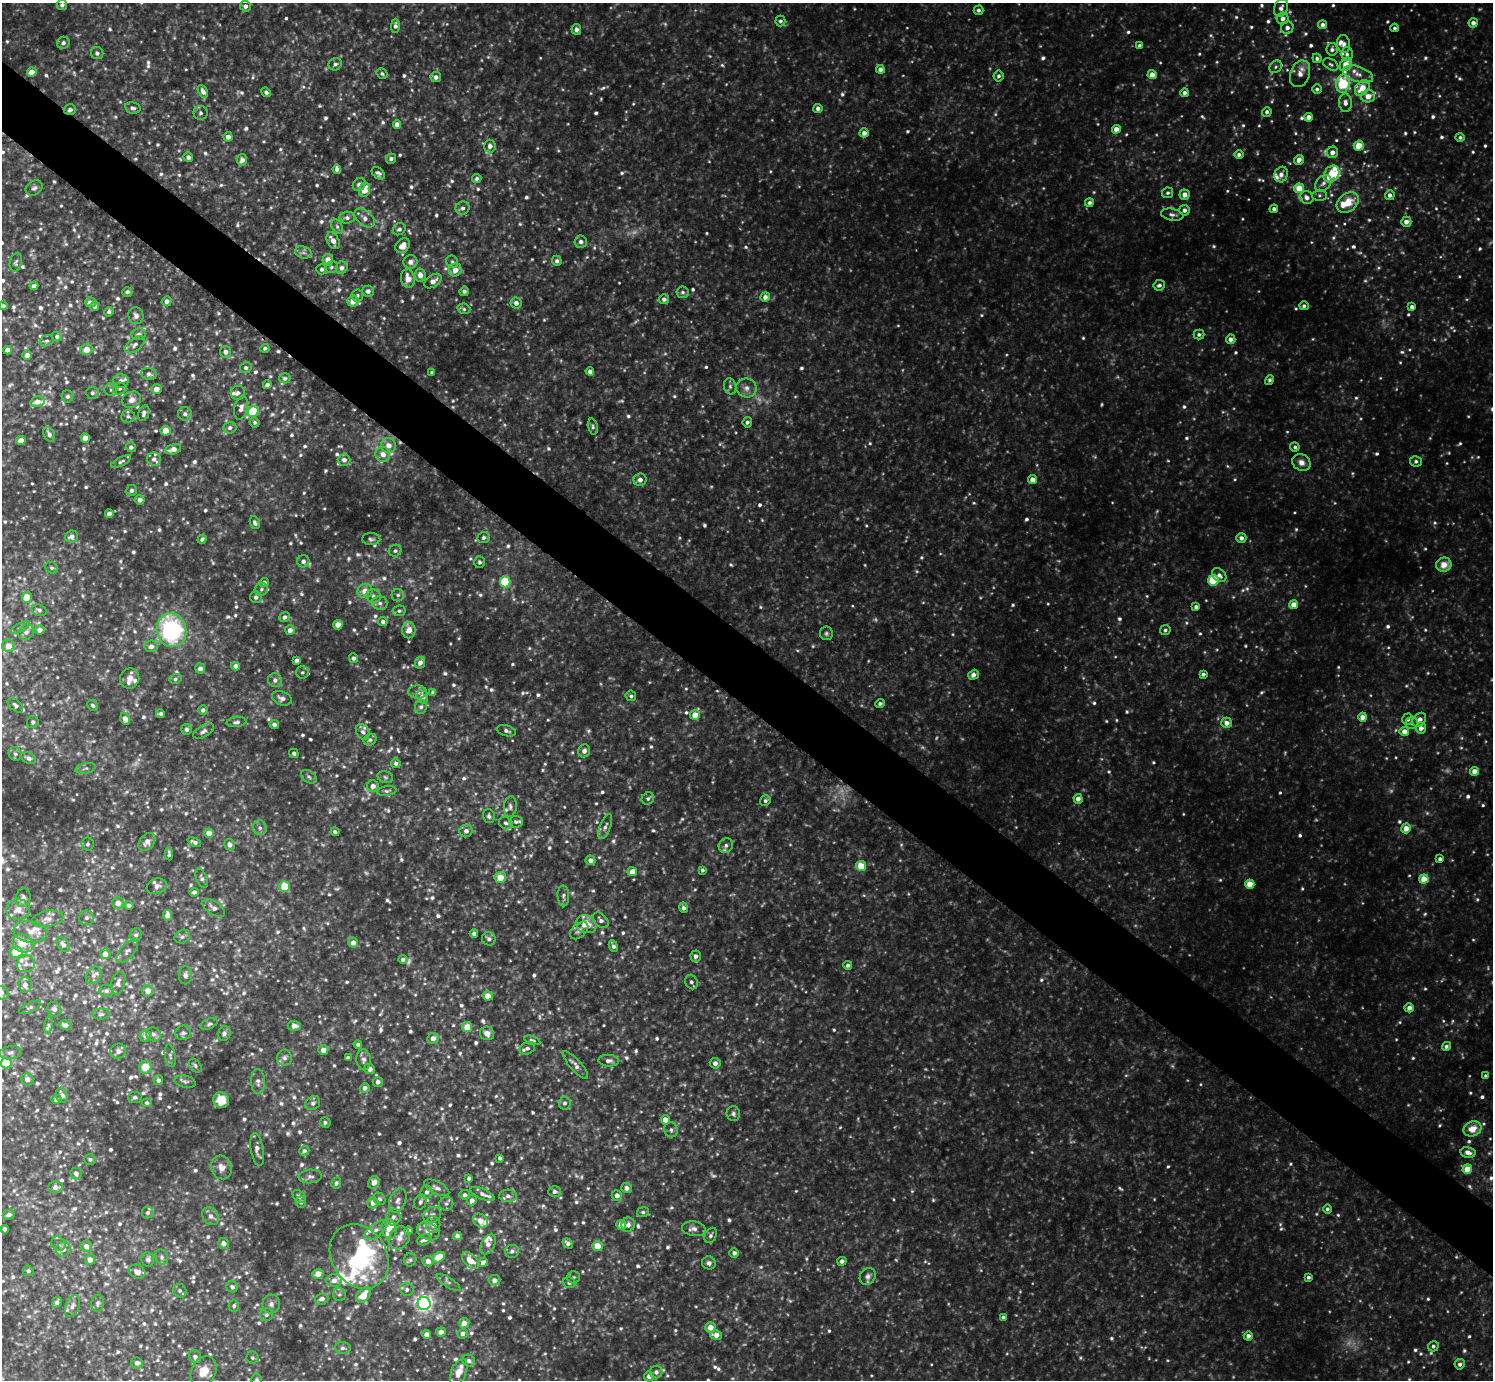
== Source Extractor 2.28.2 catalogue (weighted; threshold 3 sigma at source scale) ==
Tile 11 of 4 x 4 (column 3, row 3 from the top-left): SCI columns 2987-4477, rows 1683-3060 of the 5969 x 5973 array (HDU 1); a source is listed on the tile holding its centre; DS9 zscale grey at full resolution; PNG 1495 x 1382 px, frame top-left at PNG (2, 3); each listed source drawn as its Kron ellipse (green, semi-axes under 4 px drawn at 4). Shown black and unused: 5% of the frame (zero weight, under 3 of 5 exposures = <1% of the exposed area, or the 3 px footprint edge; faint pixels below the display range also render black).
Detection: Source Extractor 2.28.2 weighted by HDU 2 'WHT'; one run over the whole footprint, this tile lists its part. Background 0.0851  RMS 0.012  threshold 0.052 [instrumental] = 3 sigma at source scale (4.5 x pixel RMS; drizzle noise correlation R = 1.50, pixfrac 1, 0.05/0.05 arcsec/px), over >= 5 px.
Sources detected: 1342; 69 too faint to see at this stretch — neither listed nor drawn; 66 inside a brighter listed object's ellipse — not listed separately; of the other 1207, all 500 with FLUX_AUTO >= 2.55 (the completeness limit of this list) listed and drawn (707 fainter detections not listed), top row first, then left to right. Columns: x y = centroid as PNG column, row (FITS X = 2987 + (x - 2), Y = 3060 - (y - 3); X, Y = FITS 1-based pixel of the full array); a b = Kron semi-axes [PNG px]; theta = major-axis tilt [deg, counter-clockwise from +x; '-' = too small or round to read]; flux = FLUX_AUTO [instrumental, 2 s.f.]
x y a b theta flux
62 5 5 5 - 3.6
245 6 5 5 - 4.4
1281 8 9 6 65 5.4
979 10 5 4 - 3.2
1283 18 6 5 - 6.1
780 21 5 5 - 2.6
1473 23 4 4 - 5.3
1323 25 4 4 - 4.6
395 26 7 4 88 4.2
1287 28 6 6 - 4.5
1395 28 4 3 - 2.7
576 29 5 5 - 4.9
63 43 6 6 - 4.1
1344 44 9 6 -83 4.9
1140 46 4 4 - 5.5
1332 49 6 5 - 4.1
97 53 6 6 - 3.5
1347 54 6 6 - 3.5
1317 58 5 4 - 3.3
335 64 7 6 - 3.3
1331 64 8 5 -31 2.8
1346 64 7 5 54 20
1276 67 7 5 46 2.7
880 69 4 4 - 5
32 72 5 4 - 13
382 74 6 5 - 2.6
1300 74 14 9 69 9.6
1358 74 15 7 -19 9.4
1152 75 4 4 - 11
999 76 5 5 - 2.7
436 77 5 5 - 4.2
1343 84 9 6 79 78
1362 88 9 6 53 21
1317 89 5 4 - 2.9
203 91 7 4 -61 5.4
266 92 5 4 - 3.4
1184 93 4 4 - 4.3
1368 96 7 6 - 13
1345 103 9 6 -89 6.3
133 108 8 5 -12 3.4
818 108 4 4 - 4
70 110 6 5 - 3.3
1267 112 5 4 - 3.6
201 113 7 7 - 3.3
1309 117 4 4 - 7.5
397 124 4 4 - 7.7
1116 129 4 4 - 8.4
864 133 4 4 - 5.7
228 137 5 4 - 6.2
1460 137 5 4 - 2.7
490 146 6 6 - 5.8
1359 146 5 5 - 24
1332 152 6 5 - 8.3
1239 154 5 4 - 3.7
188 157 5 4 - 3.9
391 159 5 5 - 3.4
242 160 6 5 - 6.2
1299 160 5 4 - 8.2
337 169 4 4 - 4
378 173 7 5 -42 3.4
1331 174 9 7 54 42
1281 175 8 6 67 6.2
477 178 5 4 - 3
1323 183 9 7 47 4.8
359 184 7 6 - 5.2
34 188 9 7 32 3.6
1299 188 5 5 - 26
364 190 7 5 71 17
1168 193 5 5 - 2.8
1185 195 5 5 - 9
1319 195 7 5 2 2.8
1390 195 5 4 - 4.6
1307 197 7 6 - 6.3
1089 202 4 4 - 2.8
1348 202 12 9 40 22
462 208 7 6 - 4.1
1274 209 4 4 - 3.4
1184 210 5 5 - 4.5
1172 215 11 6 -11 4.1
347 218 7 6 - 4.2
365 218 12 7 -40 7
1406 222 5 5 - 7.1
337 227 7 5 -62 2.6
399 229 7 5 36 3.3
333 241 9 5 -61 7.7
581 242 6 6 - 4.9
403 246 8 6 46 12
303 252 8 6 -17 4
328 260 6 5 - 9.2
557 261 5 4 - 3.3
16 262 9 6 77 3
410 262 7 6 - 6.3
452 262 6 5 - 2.7
331 267 7 5 35 2.8
342 268 6 5 - 5.3
322 269 5 5 - 3
455 270 7 6 - 10
420 275 6 5 - 7.9
408 279 9 6 -80 13
433 281 9 6 33 6.8
1159 285 6 5 - 3.4
34 286 4 4 - 4.2
368 291 6 5 - 4.9
464 291 5 4 - 3.1
127 292 5 4 - 3.3
683 292 6 6 - 3
357 295 6 6 - 2.6
765 297 5 4 - 5.3
664 299 5 5 - 3.8
167 301 5 5 - 5.3
353 301 5 5 - 12
90 302 5 5 - 4.6
516 303 5 5 - 5.7
3 306 4 3 - 2.9
95 306 4 4 - 3.6
1304 306 5 4 - 2.6
1412 307 4 4 - 4.9
464 309 6 5 - 2.9
109 312 5 4 - 3.1
136 316 8 7 - 4.9
139 334 7 6 - 4.2
1199 334 5 5 - 2.8
57 336 5 5 - 3.2
1231 339 5 5 - 5.3
46 341 7 5 16 2.7
135 345 11 6 37 4.4
265 348 4 4 - 2.6
86 349 6 5 - 9.9
8 350 4 4 - 8.4
225 352 5 5 - 5.1
27 355 5 5 - 5.8
246 368 6 5 - 3.1
590 371 4 4 - 5.2
432 372 4 3 - 3.2
149 374 8 6 -15 3.5
285 378 5 5 - 3.4
1269 380 5 4 - 2.7
121 381 8 7 - 5.2
267 385 4 4 - 3.9
730 386 8 6 -75 3.3
746 388 10 9 - 7.4
120 389 7 6 - 2.6
156 389 5 5 - 8.8
111 390 6 6 - 2.7
92 393 6 6 - 3
238 393 7 7 - 3.7
67 396 6 6 - 3.6
132 400 9 8 - 6.5
37 402 7 5 13 8.4
241 408 12 7 78 5.8
253 411 5 5 - 47
144 413 8 5 70 4
185 414 7 6 - 4.3
128 416 7 6 - 2.7
255 422 5 5 - 2.6
747 422 5 5 - 3
593 427 8 5 -76 2.6
230 428 6 5 - 3.9
165 431 5 4 - 19
49 434 8 5 -63 4.5
85 438 4 4 - 10
21 441 5 4 - 12
388 446 7 7 - 8.6
131 447 5 5 - 3.5
1295 447 5 4 - 2.6
173 449 8 5 13 8.1
383 454 7 7 - 8.4
154 459 7 6 - 4.2
344 460 6 6 - 5.1
1416 461 6 5 - 3.1
121 462 11 4 26 3
1301 462 9 8 - 7.3
640 480 6 6 - 6.4
1032 480 4 4 - 9.8
131 490 5 5 - 3.2
140 500 5 4 - 5.1
109 514 4 4 - 6.1
255 523 6 5 - 3.1
71 536 6 6 - 5.2
484 537 6 5 - 3.1
1241 538 5 5 - 4.4
202 539 5 4 - 2.6
371 539 9 6 -2 3.1
395 551 6 6 - 2.9
303 561 6 6 - 4.5
480 562 6 5 - 2.8
1444 565 7 7 - 13
52 568 7 5 -29 2.6
1219 575 8 6 -42 4.7
1213 580 5 5 - 74
264 582 5 4 - 3.4
505 582 5 5 - 55
261 589 7 6 - 3.1
365 591 7 7 - 11
398 595 6 6 - 2.9
373 596 7 6 - 3.6
27 597 5 5 - 16
256 597 6 5 - 3.5
380 603 8 7 - 4.5
1294 605 4 4 - 14
1196 607 4 3 - 3.3
39 610 8 5 -18 3.1
399 611 6 5 - 2.6
285 617 5 4 - 3.8
383 621 5 4 - 3.3
338 625 5 4 - 13
20 628 11 4 28 2.6
40 630 5 4 - 6.2
171 630 17 14 -75 150
290 630 5 5 - 5.8
409 630 8 6 89 11
1165 630 5 5 - 2.7
26 632 8 7 - 4.8
826 633 7 6 - 2.8
8 646 6 6 - 11
151 646 6 5 - 5.8
353 658 5 4 - 3.3
297 660 4 4 - 3.9
420 663 6 5 - 5.3
236 666 4 4 - 6.3
200 668 5 5 - 5.5
302 672 6 6 - 2.9
1203 674 4 3 - 3.2
973 675 5 4 - 5
130 678 10 9 - 8.7
175 679 6 5 - 2.7
275 680 7 7 - 4.3
418 692 9 6 -5 3.7
433 692 4 4 - 4.1
631 696 5 5 - 2.8
422 697 7 5 -70 7.8
282 698 10 6 -22 5.3
880 703 5 4 - 3
15 705 9 5 -41 3.7
93 705 6 5 - 2.7
421 707 7 6 - 3.4
203 710 4 4 - 3
160 714 4 3 - 2.8
695 715 5 5 - 15
1363 717 4 4 - 9.9
125 719 6 5 - 6.7
1408 719 5 5 - 4.1
1419 720 8 6 45 7.5
33 722 6 5 - 2.9
236 722 10 5 7 3.4
1227 723 5 5 - 7.5
1412 723 6 5 - 2.9
274 724 5 4 - 3.8
1421 728 5 5 - 7.4
187 729 5 5 - 3.3
204 731 11 5 30 4.2
506 731 10 5 -16 3.5
363 732 8 6 -60 3.5
1404 732 4 4 - 11
370 740 6 5 - 2.9
584 751 6 6 - 6
294 753 5 4 - 2.9
15 754 7 6 - 3.2
28 758 8 5 -27 4.2
396 763 5 4 - 3.4
86 768 10 5 13 3.1
1474 771 4 4 - 10
309 777 9 5 -35 3
385 777 8 5 -17 2.7
373 786 6 5 - 6.3
387 791 9 5 9 2.9
648 798 6 5 - 2.8
1078 799 5 4 - 6.1
765 801 5 5 - 2.9
510 806 10 6 84 3.7
489 816 7 5 -77 3
516 822 6 6 - 2.9
506 823 7 5 -33 3.2
605 826 13 5 69 4.7
260 828 7 6 - 3.6
1406 828 5 5 - 12
466 831 6 6 - 5.3
335 832 4 4 - 3.2
209 833 5 4 - 11
147 842 10 7 50 8.2
194 842 7 4 -25 3.3
88 844 6 6 - 2.7
230 845 5 5 - 5.8
726 845 7 6 - 4.7
169 854 6 3 -87 2.6
1440 859 4 4 - 3.5
590 860 5 4 - 5.4
861 866 5 5 - 28
702 870 4 4 - 2.7
632 872 5 4 - 11
202 878 10 5 -69 3.1
500 878 5 5 - 17
1424 879 4 4 - 24
1250 884 4 4 - 21
157 886 10 7 19 5.2
284 887 5 5 - 28
194 892 4 4 - 3.8
563 896 10 6 -87 3.5
23 898 9 7 75 4.9
118 903 6 6 - 8.9
129 905 5 4 - 3.8
214 908 12 6 -34 6.1
684 908 5 4 - 3.5
18 910 12 10 7 12
167 915 5 4 - 9.5
87 918 7 7 - 3.9
48 919 16 8 9 7.5
601 920 9 6 -47 4.3
586 924 10 8 -24 21
579 930 11 6 42 4.9
30 932 17 10 -8 13
474 933 4 4 - 4.2
136 935 7 6 - 3.1
182 937 8 6 26 3.5
489 939 7 6 - 4.2
23 943 11 8 -29 26
353 943 5 5 - 7.1
63 944 8 5 -54 4.5
613 946 6 4 -65 3.5
127 951 14 7 49 4.6
16 952 6 5 - 36
105 954 5 5 - 9.2
696 956 5 5 - 4.1
403 959 5 4 - 3.2
26 964 9 8 - 5.8
848 965 4 4 - 3.3
94 975 9 7 55 4.4
185 975 9 6 -89 4.6
691 982 7 6 - 3.3
118 983 11 6 77 5.9
25 985 8 7 - 5.5
106 991 7 6 - 3.5
148 991 5 5 - 8.4
2 993 7 6 - 3.5
488 996 5 4 - 13
30 1007 12 5 25 2.9
1409 1008 5 4 - 6.4
54 1009 7 6 - 4.3
101 1014 9 5 1 3.1
209 1024 9 5 25 2.8
48 1025 8 4 82 2.6
65 1025 6 5 - 4.8
294 1026 6 5 - 7.3
467 1027 5 5 - 18
183 1033 8 7 - 3.9
224 1033 7 6 - 4.1
487 1033 7 6 - 7.4
154 1034 7 6 - 4
145 1036 5 5 - 4.4
433 1038 6 5 - 7.4
532 1040 8 4 -15 2.7
358 1044 4 4 - 2.7
1446 1046 4 4 - 3.1
527 1048 8 6 25 3.8
323 1050 5 5 - 8.7
118 1051 8 7 - 4.8
11 1053 11 6 7 4.7
170 1056 11 5 -80 3.1
285 1058 8 7 - 4.3
348 1058 4 3 - 3.1
364 1060 10 7 -87 5.1
609 1061 10 6 -4 4.7
6 1063 5 5 - 35
715 1063 5 5 - 5.8
575 1065 18 5 -48 6.8
195 1066 8 5 -52 2.6
145 1067 6 6 - 21
370 1069 5 5 - 6.1
1486 1076 4 3 - 2.7
27 1079 6 6 - 6.4
158 1080 5 4 - 3.7
185 1082 11 6 -13 3.2
258 1082 12 7 -88 5.7
378 1082 5 5 - 4.4
365 1088 5 4 - 5.1
62 1095 8 5 -69 5.7
135 1097 7 5 8 2.9
56 1099 5 4 - 3.1
221 1100 8 7 - 17
147 1103 4 4 - 2.6
313 1103 8 6 39 3.8
565 1103 6 6 - 3.8
733 1114 7 7 - 3.4
665 1120 5 4 - 9.7
325 1123 5 5 - 2.7
1473 1129 9 7 23 15
671 1130 7 6 - 3.6
257 1150 16 6 -79 6.9
304 1151 5 5 - 3.3
1468 1152 7 5 -12 6.8
500 1158 4 3 - 3.4
90 1159 6 5 - 2.6
221 1167 12 10 -66 8.2
1467 1169 5 4 - 20
76 1174 6 5 - 5.3
310 1176 11 6 5 4.9
469 1178 4 3 - 3.2
336 1183 6 4 71 2.7
374 1183 6 5 - 6.7
55 1187 7 6 - 6.8
437 1188 14 6 -27 5
627 1188 5 5 - 5.9
427 1192 6 6 - 4.2
555 1192 6 5 - 3.7
482 1194 13 5 -23 4.4
465 1195 5 4 - 3.6
617 1195 5 5 - 6.6
299 1196 7 5 -42 2.9
508 1196 9 6 3 4.9
379 1199 6 5 - 3.2
472 1200 5 4 - 5
398 1201 12 8 68 6.2
301 1202 5 5 - 3.1
420 1202 8 6 67 3.4
373 1203 5 5 - 8.7
446 1204 7 7 - 3.1
1327 1209 4 4 - 2.6
643 1212 6 5 - 2.6
148 1213 6 6 - 2.6
9 1214 6 5 - 3.9
432 1215 9 7 30 4.5
211 1216 9 7 -52 6.1
393 1217 8 7 - 5
480 1221 8 6 -41 10
433 1225 8 7 - 4.5
621 1225 5 4 - 11
628 1225 7 6 - 4.9
5 1229 4 4 - 3.4
389 1229 10 7 -80 10
694 1229 12 7 -10 5.7
376 1230 14 6 38 6.5
409 1231 4 4 - 5
428 1231 12 8 -23 9.2
711 1235 8 5 61 3.6
457 1236 4 4 - 5.6
399 1238 12 10 62 7.6
424 1240 7 5 26 7.8
223 1243 5 5 - 5.5
568 1243 6 4 -49 3.5
59 1244 8 6 -44 3.5
488 1244 11 6 61 7
86 1246 6 5 - 7
598 1246 5 5 - 18
63 1249 7 7 - 7.3
512 1251 7 6 - 4
734 1253 4 4 - 4.1
359 1256 34 27 -58 120
162 1257 7 6 - 2.8
439 1257 6 5 - 21
148 1259 7 6 - 3
90 1260 5 5 - 7.1
410 1260 7 6 - 2.8
470 1260 10 6 -44 14
428 1261 5 5 - 6.6
842 1261 4 4 - 4.6
483 1262 5 4 - 4.7
709 1263 7 6 - 3.7
28 1271 5 5 - 3.1
137 1272 8 6 -25 7
318 1274 6 4 16 13
868 1276 9 7 48 4.5
573 1277 6 6 - 2.7
1308 1277 3 3 - 2.6
334 1280 7 6 - 6.7
494 1280 6 5 - 5.9
449 1282 14 4 -32 3.5
569 1283 6 5 - 2.9
232 1287 6 5 - 3.7
407 1289 7 6 - 3.9
180 1291 7 6 - 3.2
339 1294 6 6 - 2.7
363 1295 9 6 48 17
322 1299 6 5 - 5.3
57 1302 5 4 - 4.2
97 1303 8 6 84 3.1
424 1303 6 6 - 430
271 1304 9 8 - 5.2
72 1306 11 7 69 5.6
234 1306 6 5 - 2.7
266 1315 7 6 - 3.2
1003 1317 4 3 - 2.8
464 1323 5 5 - 8.9
710 1327 5 5 - 11
441 1332 5 4 - 7.3
427 1334 4 4 - 7.4
463 1334 5 4 - 4.6
716 1335 6 5 - 9.6
1248 1336 4 4 - 4.8
1433 1346 5 5 - 2.7
343 1348 8 6 -6 3.5
195 1357 6 6 - 4
252 1358 6 6 - 2.6
469 1361 7 5 -28 3.5
137 1363 6 5 - 5.1
1460 1364 5 5 - 3.9
204 1371 16 12 60 19
459 1372 14 7 68 13
656 1372 6 6 - 4.1
649 1376 5 5 - 5.5
257 1380 6 5 - 2.8
Overlapping masked pixels (flux is a lower limit): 1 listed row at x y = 70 110
Isophote crosses this tile's border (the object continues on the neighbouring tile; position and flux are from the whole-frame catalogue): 3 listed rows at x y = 3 306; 2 993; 257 1380